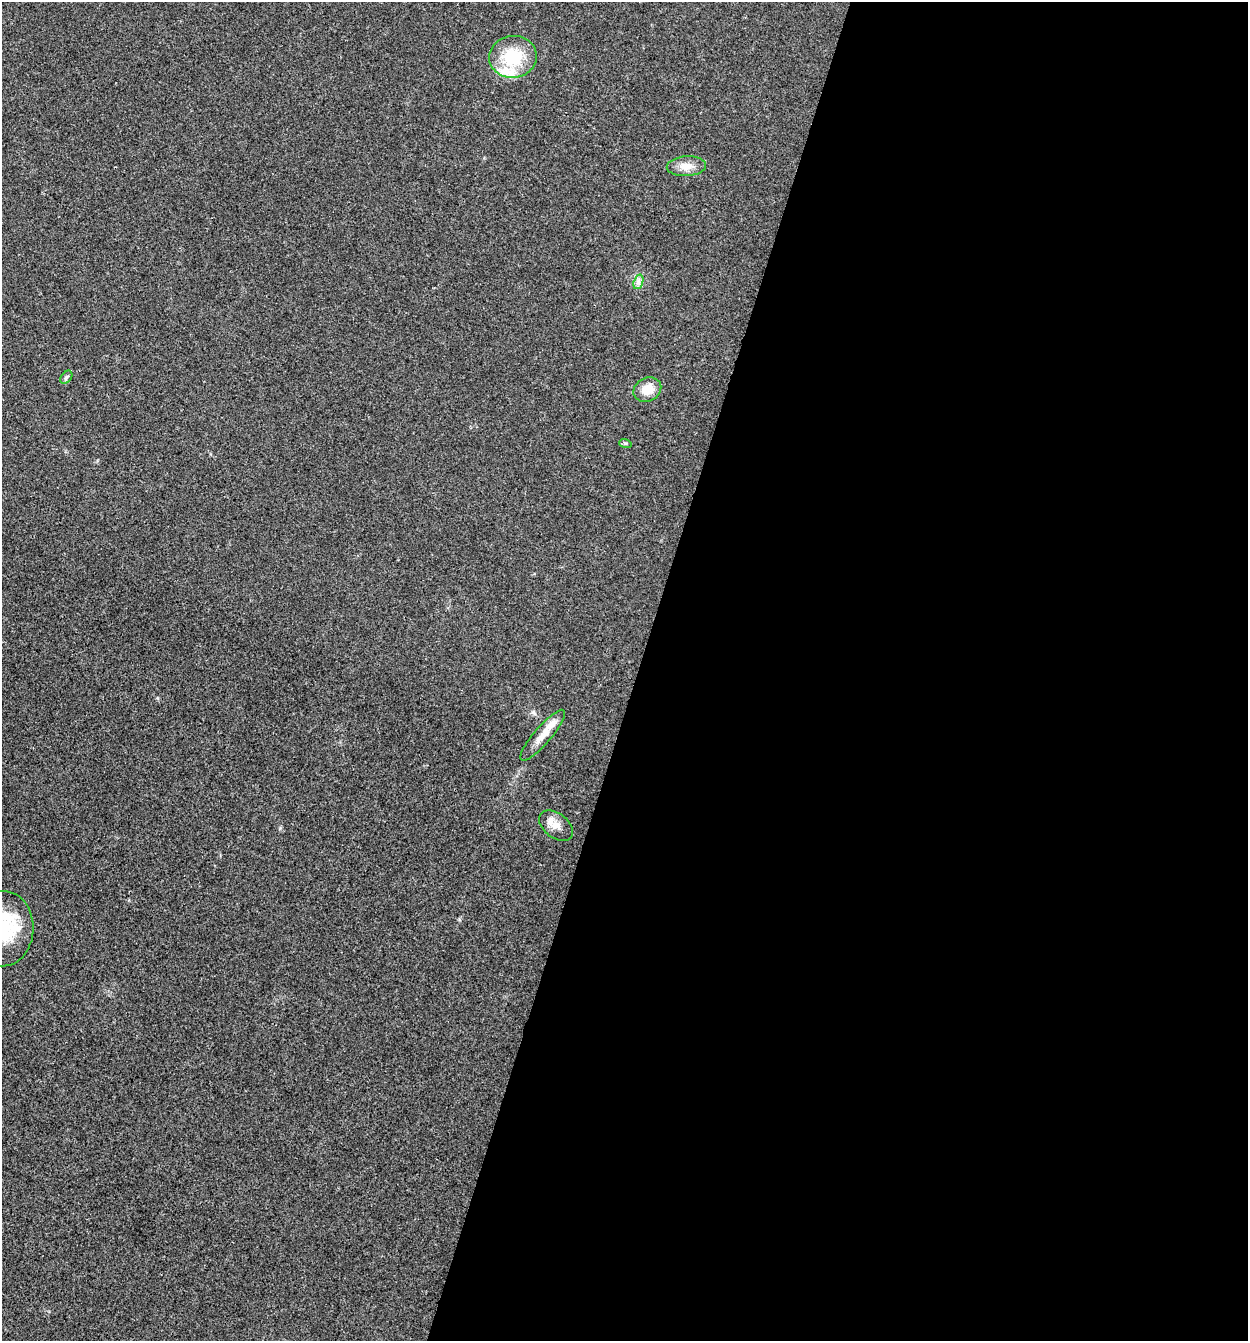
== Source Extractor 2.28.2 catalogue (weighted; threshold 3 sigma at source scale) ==
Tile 12 of 4 x 4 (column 4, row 3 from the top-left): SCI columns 4002-5247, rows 1343-2681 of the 5381 x 5366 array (HDU 1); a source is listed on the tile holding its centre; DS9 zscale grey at full resolution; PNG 1250 x 1343 px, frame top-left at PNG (2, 2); each listed source drawn as its Kron ellipse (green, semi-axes under 4 px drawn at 4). Shown black and unused: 49% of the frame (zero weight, under 3 of 4 exposures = <1% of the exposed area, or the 3 px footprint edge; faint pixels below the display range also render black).
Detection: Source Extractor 2.28.2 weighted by HDU 2 'WHT'; one run over the whole footprint, this tile lists its part. Background 0.025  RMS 0.0045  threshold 0.0202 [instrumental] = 3 sigma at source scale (4.5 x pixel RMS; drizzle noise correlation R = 1.50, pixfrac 1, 0.05/0.05 arcsec/px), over >= 5 px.
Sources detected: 12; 3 inside a brighter listed object's ellipse — not listed separately; the other 9 listed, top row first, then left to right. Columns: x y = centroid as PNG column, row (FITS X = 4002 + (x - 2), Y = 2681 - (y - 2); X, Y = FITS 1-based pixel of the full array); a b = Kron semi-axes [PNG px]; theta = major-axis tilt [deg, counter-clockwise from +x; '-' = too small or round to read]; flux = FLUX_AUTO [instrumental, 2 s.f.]
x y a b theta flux
513 57 24 21 8 19
686 166 20 10 4 4.8
638 282 7 4 72 1.4
66 377 7 5 52 0.89
647 390 14 11 26 6.5
625 443 6 4 -17 0.61
543 735 32 8 49 6
556 826 19 12 -37 4.9
3 929 38 30 88 29
Isophote crosses this tile's border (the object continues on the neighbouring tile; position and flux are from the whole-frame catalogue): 1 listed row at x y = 3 929